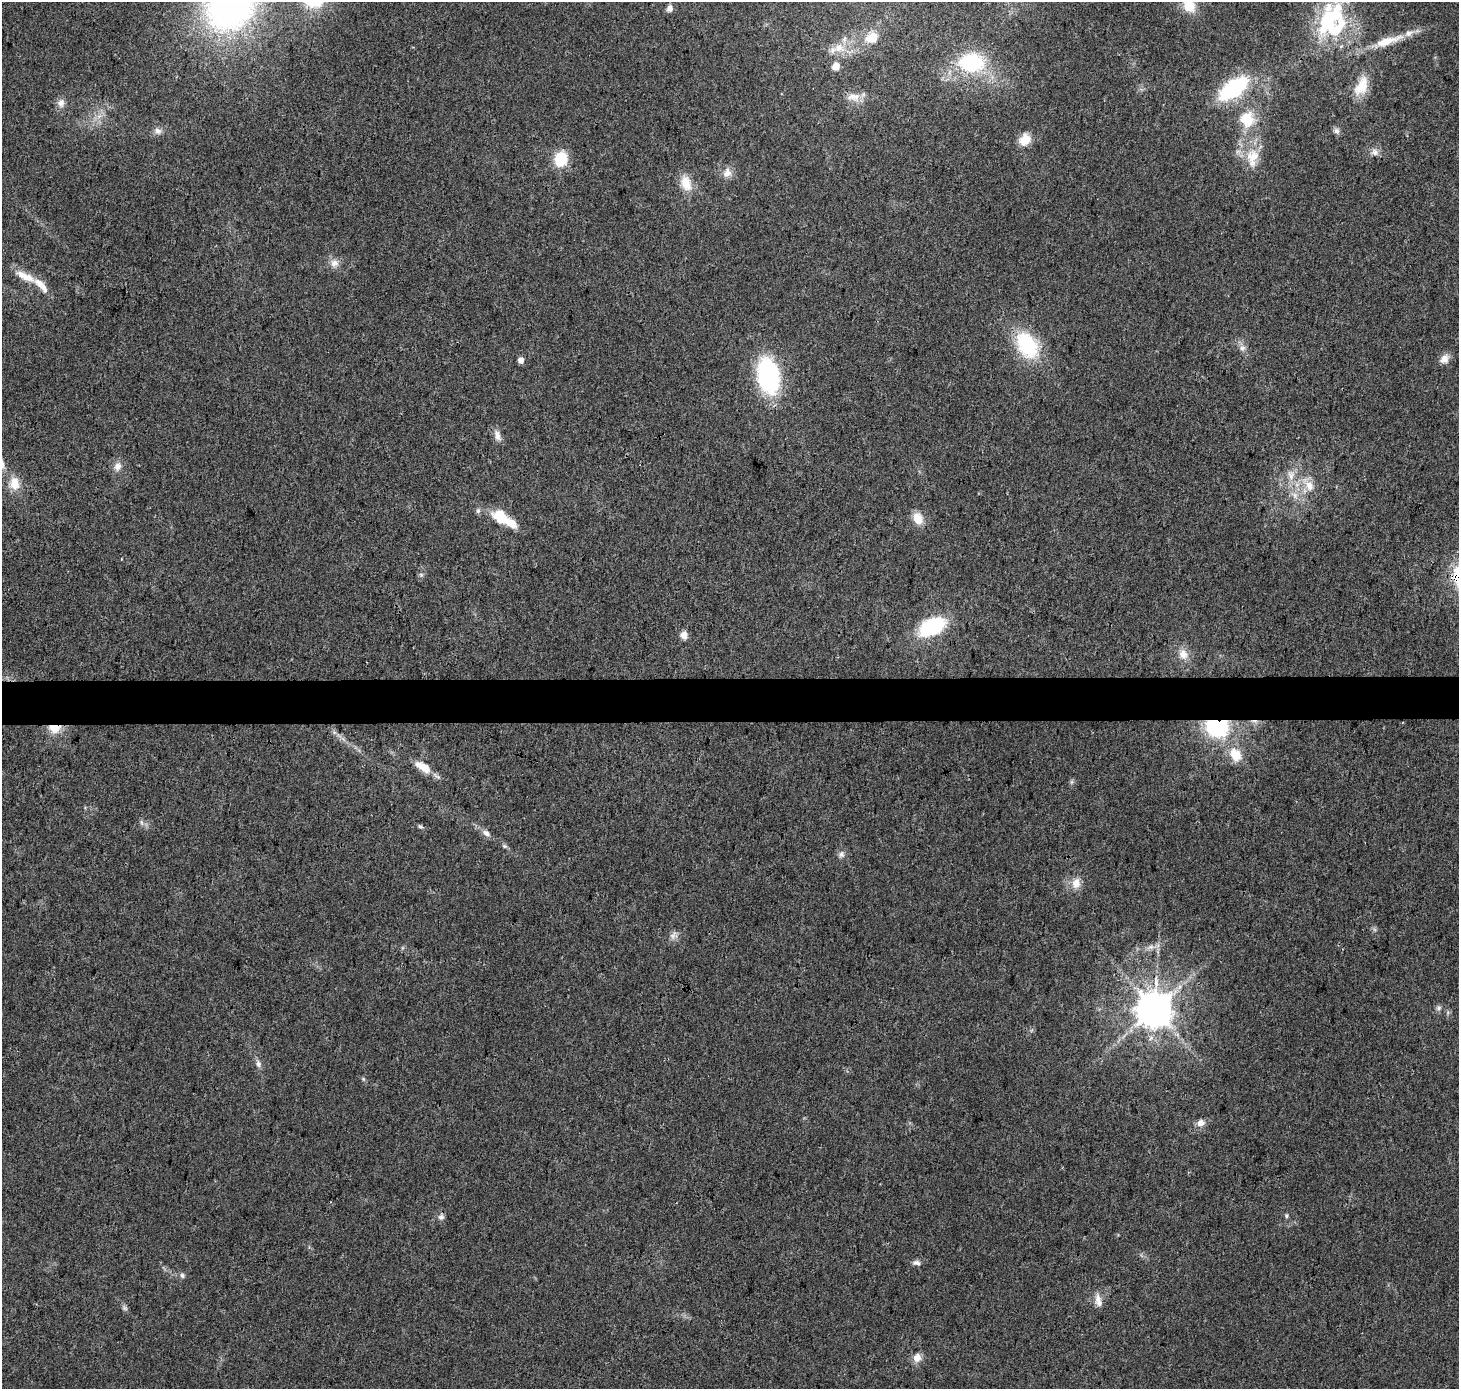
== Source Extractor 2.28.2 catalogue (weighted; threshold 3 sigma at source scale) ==
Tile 5 of 3 x 3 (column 2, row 2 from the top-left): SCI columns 1466-2922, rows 1623-3009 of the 4379 x 4623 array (HDU 1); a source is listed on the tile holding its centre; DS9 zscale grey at full resolution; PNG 1461 x 1391 px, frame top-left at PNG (2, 2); no overlay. Shown black and unused: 3% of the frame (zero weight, under 3 of 4 exposures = <1% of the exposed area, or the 3 px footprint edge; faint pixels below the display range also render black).
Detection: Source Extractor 2.28.2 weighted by HDU 2 'WHT'; one run over the whole footprint, this tile lists its part. Background 0.0348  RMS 0.0041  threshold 0.0185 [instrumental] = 3 sigma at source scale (4.5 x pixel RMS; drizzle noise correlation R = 1.50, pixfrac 1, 0.0396/0.0396 arcsec/px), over >= 5 px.
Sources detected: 77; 2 inside a brighter object's white glare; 1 cosmic-ray / hot-pixel residue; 1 long thin detection or spike segment (spike, bleed or trail) — not listed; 8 inside a brighter listed object's ellipse — not listed separately; the other 65 listed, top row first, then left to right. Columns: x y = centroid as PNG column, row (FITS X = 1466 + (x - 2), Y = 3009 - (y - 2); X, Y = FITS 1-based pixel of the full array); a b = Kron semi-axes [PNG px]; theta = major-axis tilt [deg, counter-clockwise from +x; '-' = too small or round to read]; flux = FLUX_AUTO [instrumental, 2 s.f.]
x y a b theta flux
230 6 45 38 40 170
1189 6 17 15 -58 8.1
670 8 9 7 60 1.8
1330 17 44 32 38 38
872 38 18 14 15 6.7
1387 41 43 11 18 11
839 48 17 14 3 6.7
971 63 29 21 -2 31
836 66 6 6 - 5.3
1361 86 28 15 62 9.1
1233 88 26 12 35 47
853 97 20 11 -2 4.6
61 103 11 9 -89 2.6
1247 119 23 20 -76 13
158 131 11 8 -34 2
1336 131 9 7 -58 1.4
1025 140 13 10 56 6.9
1375 152 9 9 - 2.1
1252 158 30 17 85 12
561 159 16 13 74 13
727 173 14 11 59 3.5
686 183 21 13 -71 7.2
334 263 12 11 - 3
25 276 38 9 -26 7.2
1027 345 29 19 -60 32
1242 348 9 7 16 1.6
1444 359 12 10 56 3.1
521 360 5 4 - 3.6
768 375 27 16 -80 71
498 436 15 8 -69 2.8
118 466 12 9 69 2.7
1291 475 16 10 -88 4.9
14 483 18 14 -82 6.4
1310 486 16 11 -69 5.2
1295 495 10 7 -60 2.5
478 511 7 5 69 0.97
918 518 15 11 -67 5.7
511 523 32 10 -28 8.8
421 575 6 6 - 0.84
932 627 22 13 26 36
684 635 9 8 - 2.7
1183 654 14 12 -70 4.5
1217 727 22 17 -10 35
54 728 15 11 -4 6.7
1235 755 14 10 -63 9.1
423 767 20 9 -32 7.6
1071 782 7 4 71 0.73
141 822 8 4 -71 0.86
420 826 8 4 -22 0.8
486 833 11 8 -40 2.1
504 846 7 5 -20 0.83
841 854 10 8 90 1.7
1076 883 13 10 81 4.3
673 935 11 7 52 1.9
1151 947 9 6 7 1.7
1439 1008 7 6 - 1.1
1154 1010 10 10 - 1200
258 1064 10 7 -77 1.7
1201 1123 11 9 27 2.6
1286 1216 6 5 - 0.68
441 1217 9 7 9 1.5
917 1263 11 7 -16 1.5
182 1276 7 7 - 1.1
1098 1300 19 8 -77 3.2
917 1358 12 10 77 3.3
Overlapping masked pixels (flux is a lower limit): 3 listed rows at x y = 511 523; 1217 727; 54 728
Isophote crosses this tile's border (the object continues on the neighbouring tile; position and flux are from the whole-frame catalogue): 2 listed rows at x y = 230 6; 1189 6